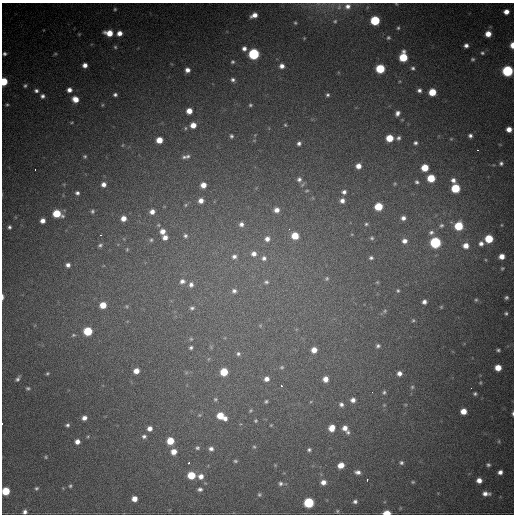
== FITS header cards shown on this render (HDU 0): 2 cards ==
NAXIS1  =                  512
NAXIS2  =                  512

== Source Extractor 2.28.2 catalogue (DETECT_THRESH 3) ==
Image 512 x 512 px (HDU 0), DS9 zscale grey, 1 PNG px = 1 image px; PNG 516 x 516 px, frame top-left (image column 1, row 512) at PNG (2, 3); no overlay
Background 1240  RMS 32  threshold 96.1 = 3 sigma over >= 5 px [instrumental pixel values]
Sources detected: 225; all 225 listed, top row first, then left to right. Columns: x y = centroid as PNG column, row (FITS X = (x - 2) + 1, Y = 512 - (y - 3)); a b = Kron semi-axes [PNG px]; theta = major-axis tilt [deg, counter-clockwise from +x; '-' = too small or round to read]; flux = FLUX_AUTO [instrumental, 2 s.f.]
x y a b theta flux
396 4 5 4 - 2300
348 6 8 8 - 13000
339 7 8 6 85 6900
115 9 5 4 - 3300
506 12 5 4 - 15000
254 15 7 4 26 16000
375 20 6 6 - 130000
335 21 5 5 - 3700
295 23 4 3 - 2600
398 28 5 4 - 3200
109 33 8 5 -10 34000
119 33 6 5 - 16000
79 34 4 4 - 1900
488 34 5 5 - 23000
304 38 3 3 - 1800
388 38 5 5 - 3700
466 45 4 4 - 8000
512 45 6 4 89 18000
115 47 5 5 - 3300
244 48 6 5 - 9400
482 53 6 5 - 4500
5 54 5 4 - 5000
55 54 5 4 - 2400
254 54 6 6 - 250000
403 57 7 6 - 87000
473 59 5 5 - 3800
233 62 5 5 - 3700
85 65 5 4 - 12000
282 66 6 6 - 12000
413 68 5 5 - 4600
380 69 6 6 - 110000
187 70 5 5 - 11000
507 71 6 6 - 250000
233 80 6 5 - 6100
4 82 5 4 - 60000
25 86 5 4 - 3800
69 90 5 5 - 11000
419 90 5 5 - 6500
36 91 6 5 - 6000
432 92 5 5 - 53000
115 95 4 4 - 4900
328 95 5 4 - 4100
42 96 5 5 - 6600
75 99 6 5 - 22000
7 105 4 4 - 2900
102 105 5 3 - 2000
250 105 5 4 - 3300
189 111 5 5 - 21000
397 113 6 5 - 8700
72 122 4 3 - 1800
193 125 5 5 - 20000
285 125 4 4 - 2500
185 128 5 3 - 2400
509 129 5 5 - 17000
231 136 5 4 - 4100
470 136 4 4 - 6000
389 138 5 5 - 48000
398 138 6 5 - 5300
451 139 4 3 - 1900
159 140 5 5 - 28000
299 143 5 4 - 6100
415 143 5 5 - 4900
123 145 5 3 - 1600
477 150 3 2 - 2500
85 156 4 4 - 3200
188 156 6 6 - 4700
184 157 7 5 0 5100
501 163 5 5 - 4900
358 166 5 5 - 15000
425 168 5 5 - 45000
35 169 3 2 - 2200
431 178 6 5 - 60000
299 179 8 7 - 8200
453 180 7 6 - 9800
417 182 6 6 - 5500
104 184 6 6 - 12000
395 184 6 4 69 3200
203 185 5 5 - 18000
455 188 6 6 - 98000
307 191 6 3 9 2300
344 192 6 5 - 7300
77 193 6 5 - 6000
201 201 5 5 - 12000
342 201 7 6 - 11000
186 205 6 4 88 2600
378 207 6 5 - 70000
277 210 5 5 - 12000
92 211 7 6 - 5400
152 212 6 5 - 12000
57 214 7 5 -17 70000
123 218 6 6 - 18000
403 218 8 7 - 12000
43 221 5 4 - 12000
241 224 6 5 - 7900
366 224 6 5 - 4700
441 225 8 7 - 7800
459 226 6 6 - 84000
9 227 4 3 - 4200
289 229 3 2 - 3300
162 231 7 6 - 15000
431 232 9 7 26 10000
352 234 5 3 - 2200
100 235 3 3 - 2400
185 236 5 5 - 4300
295 236 5 5 - 44000
165 237 5 5 - 12000
372 238 7 6 - 5300
267 239 6 6 - 11000
489 239 6 5 - 75000
151 240 6 5 - 3700
404 241 7 7 - 14000
435 243 6 6 - 240000
481 243 6 5 - 8400
100 245 7 5 38 5300
466 246 7 7 - 19000
127 249 5 4 - 2800
254 254 7 6 - 11000
234 256 7 6 - 7800
502 256 5 4 - 17000
264 258 7 6 - 7800
371 258 6 5 - 5400
68 265 5 5 - 8600
502 268 4 3 - 2400
327 278 6 6 - 4000
182 281 8 7 - 9300
266 282 8 6 13 6600
377 282 5 4 - 2300
191 284 7 6 - 9400
234 291 7 7 - 8700
398 291 5 5 - 3000
3 297 6 3 90 6100
506 297 4 4 - 4200
476 300 5 4 - 2900
424 302 4 4 - 8100
103 305 5 5 - 31000
127 306 5 3 - 2100
441 307 4 4 - 2100
192 308 7 6 - 5300
385 311 6 5 - 3200
506 313 4 4 - 3400
413 320 5 4 - 2900
260 326 6 5 - 3500
88 331 6 5 - 89000
73 335 6 4 21 2900
191 339 5 4 - 2800
378 346 5 4 - 4300
191 348 5 4 - 4300
314 350 6 5 - 19000
498 350 4 3 - 3700
238 354 7 6 - 6000
208 359 6 4 70 2600
282 367 7 5 15 4100
498 368 5 5 - 30000
136 371 5 5 - 17000
224 372 6 5 - 59000
47 373 4 4 - 2700
399 373 5 5 - 10000
17 379 8 5 55 6100
267 379 6 5 - 12000
325 379 5 5 - 16000
480 383 5 3 - 2300
281 386 3 2 - 2700
412 387 5 5 - 2900
28 388 6 5 - 3600
471 388 3 2 - 3600
372 392 2 2 - 2600
384 392 5 4 - 3800
475 394 4 4 - 3800
215 399 6 5 - 3600
353 400 5 5 - 10000
266 401 4 3 - 3200
341 404 6 5 - 6400
384 405 4 4 - 1900
250 410 5 3 - 2500
463 411 5 5 - 24000
512 413 6 3 88 3600
199 415 5 5 - 3000
220 415 6 5 - 37000
84 418 5 5 - 10000
225 419 5 5 - 8900
256 421 4 4 - 2600
2 423 3 2 - 3200
67 425 4 4 - 4200
271 425 3 2 - 1700
150 428 6 6 - 12000
332 428 7 6 - 25000
345 428 6 6 - 14000
348 432 6 5 - 4400
88 436 5 3 - 2300
144 436 6 6 - 6300
170 441 6 5 - 46000
499 441 6 4 90 2800
77 442 5 5 - 11000
254 447 5 4 - 2600
197 448 6 5 - 4400
211 449 6 6 - 7800
309 450 5 4 - 4000
174 452 6 6 - 20000
46 457 4 4 - 2300
235 461 5 4 - 3100
188 463 3 3 - 5400
401 463 6 5 - 4500
341 465 6 5 - 21000
488 465 6 5 - 4400
358 472 7 5 -9 8100
500 472 5 4 - 9500
191 475 6 5 - 56000
201 476 7 6 - 14000
367 480 3 2 - 4200
479 480 5 5 - 15000
323 482 6 5 - 13000
413 482 4 4 - 2800
281 483 6 6 - 5200
70 486 5 4 - 3200
36 488 5 4 - 3400
200 489 6 4 6 5700
6 491 5 5 - 68000
259 494 6 5 - 3500
486 494 8 4 -1 11000
134 499 5 5 - 18000
355 501 5 5 - 5600
309 503 6 6 - 170000
337 511 5 4 - 2600
25 512 5 4 - 6500
387 513 6 3 1 46000
At the frame edge (FLAGS 8, measured only in part): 11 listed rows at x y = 396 4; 512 45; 5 54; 507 71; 4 82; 3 297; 512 413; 2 423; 6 491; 25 512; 387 513